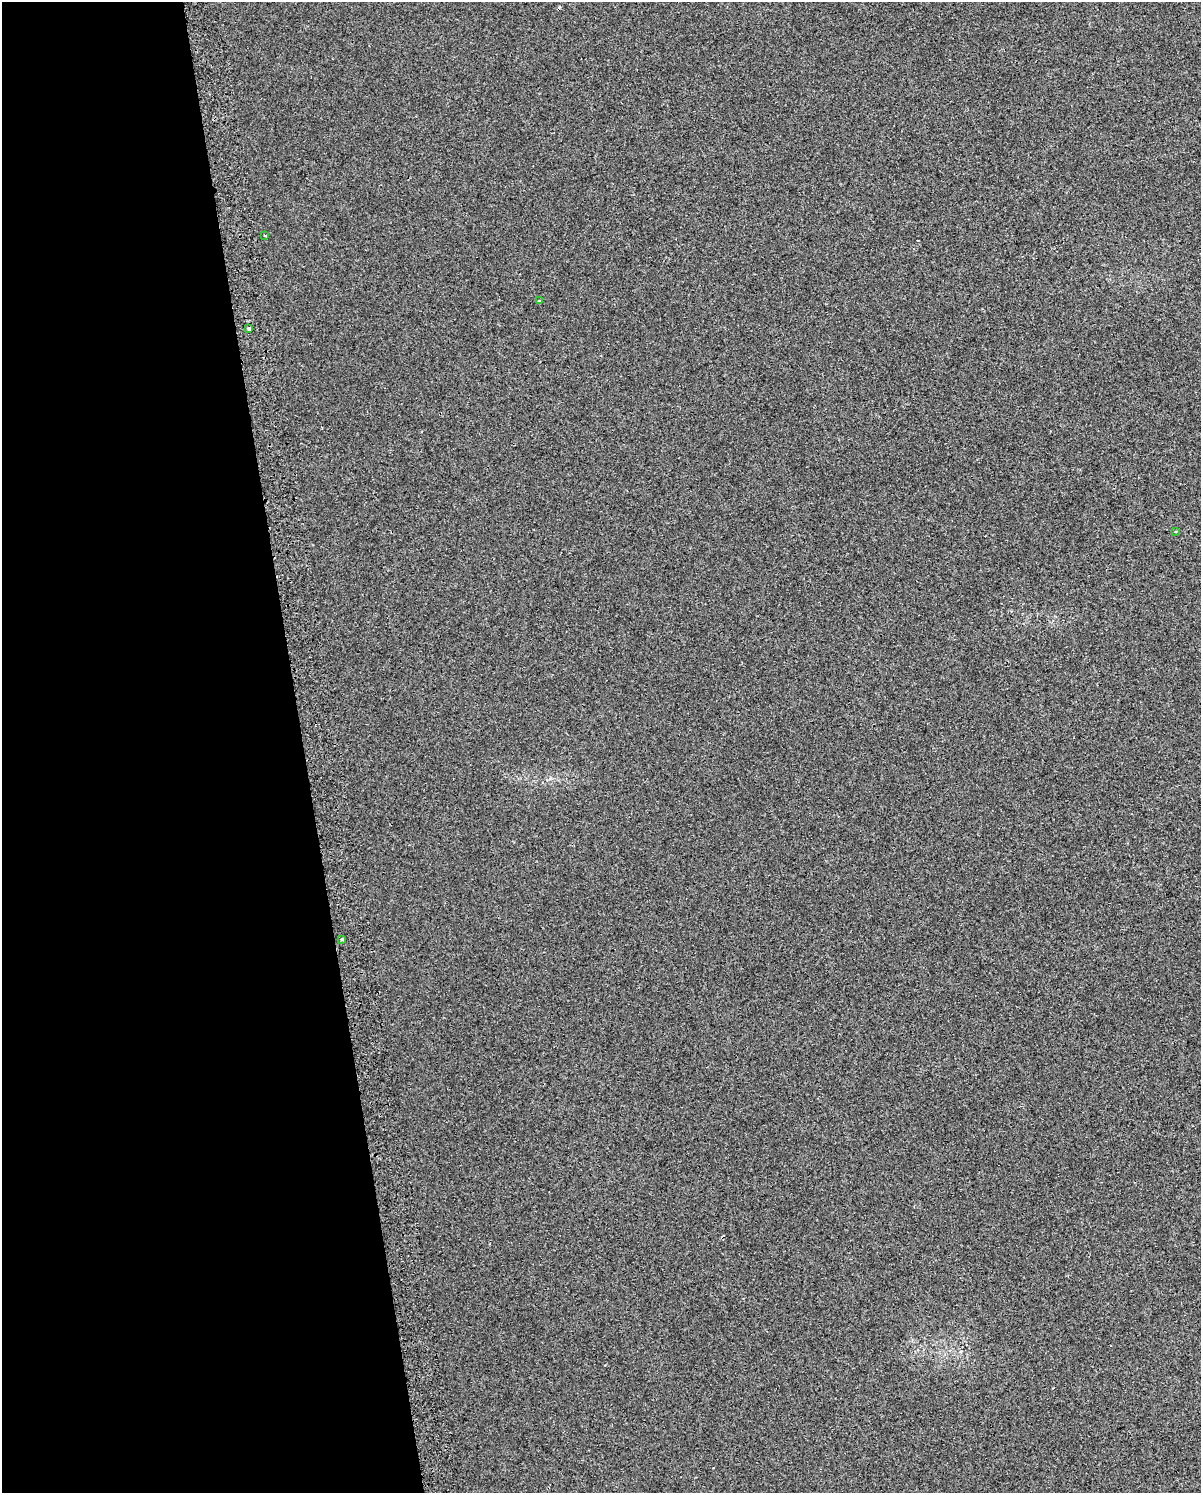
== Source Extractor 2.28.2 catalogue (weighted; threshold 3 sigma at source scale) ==
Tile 5 of 4 x 3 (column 1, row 2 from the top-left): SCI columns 40-1238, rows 1546-3036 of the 4875 x 4627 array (HDU 1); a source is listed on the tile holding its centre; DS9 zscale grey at full resolution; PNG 1203 x 1495 px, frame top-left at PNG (2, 2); each listed source drawn as its Kron ellipse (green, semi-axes under 4 px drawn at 4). Shown black and unused: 25% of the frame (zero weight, under 2 of 3 exposures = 3% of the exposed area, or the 3 px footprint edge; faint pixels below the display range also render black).
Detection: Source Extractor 2.28.2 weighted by HDU 2 'WHT'; one run over the whole footprint, this tile lists its part. Background 0.00321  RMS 0.0041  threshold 0.0183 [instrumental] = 3 sigma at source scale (4.5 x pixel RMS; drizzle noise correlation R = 1.50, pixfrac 1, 0.0396/0.0396 arcsec/px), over >= 5 px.
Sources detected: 6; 1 cosmic-ray / hot-pixel residue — neither listed nor drawn; the other 5 listed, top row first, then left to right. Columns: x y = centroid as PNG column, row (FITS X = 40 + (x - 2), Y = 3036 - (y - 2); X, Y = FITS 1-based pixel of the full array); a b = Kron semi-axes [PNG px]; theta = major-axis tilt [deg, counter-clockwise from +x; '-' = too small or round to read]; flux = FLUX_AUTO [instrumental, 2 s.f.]
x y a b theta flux
265 236 3 3 - 0.9
539 300 3 3 - 0.39
249 328 3 3 - 3.9
1176 531 3 3 - 0.53
342 939 3 3 - 1.6